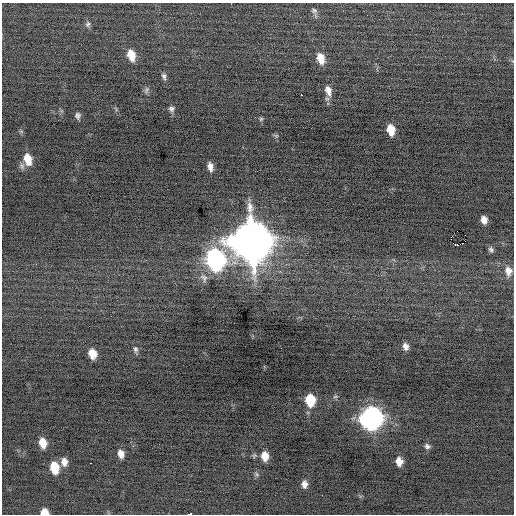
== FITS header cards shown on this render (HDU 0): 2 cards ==
NAXIS1  =                  512 / Axis length
NAXIS2  =                  512 / Axis length

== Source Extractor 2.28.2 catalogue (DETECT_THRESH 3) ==
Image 512 x 512 px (HDU 0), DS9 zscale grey, 1 PNG px = 1 image px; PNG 516 x 516 px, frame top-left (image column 1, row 512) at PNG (2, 3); no overlay
Background -0.145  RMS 0.68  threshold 2.04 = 3 sigma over >= 5 px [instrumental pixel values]
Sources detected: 41; all 41 listed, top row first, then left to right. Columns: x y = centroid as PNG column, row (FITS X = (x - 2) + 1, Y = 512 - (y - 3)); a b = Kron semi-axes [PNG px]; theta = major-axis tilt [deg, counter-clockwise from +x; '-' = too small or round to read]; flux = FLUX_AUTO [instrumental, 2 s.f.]
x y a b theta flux
231 3 2 2 - 74
314 10 8 7 - 130
88 24 8 6 77 130
131 55 12 7 -73 690
321 58 12 7 -71 570
164 76 8 5 -75 130
146 90 9 6 70 120
328 91 13 8 -75 330
301 95 2 2 - 250
171 109 7 6 - 130
78 115 7 6 - 130
261 119 5 4 - 62
391 130 9 6 -78 690
276 136 6 5 - 68
28 159 12 8 -75 710
22 166 10 6 -67 150
210 167 8 5 -79 260
484 220 7 5 -74 310
465 235 2 2 - 780
451 237 3 2 - 1800
251 241 16 14 -75 170000
458 245 4 2 - 10000
491 249 8 6 -64 130
215 259 13 10 -75 15000
508 271 13 10 -80 410
204 278 13 9 -55 250
406 346 8 6 -67 230
136 349 9 6 -84 140
92 354 9 7 -71 520
310 400 9 7 -83 1700
372 418 11 11 - 23000
43 443 10 7 -76 620
427 446 7 6 - 130
121 454 8 5 -76 330
265 456 9 7 -82 540
399 461 8 6 -75 430
64 462 10 7 -86 320
54 468 10 7 -81 1200
304 484 9 6 -88 250
44 512 7 5 -7 590
190 514 3 2 - 1200
At the frame edge (FLAGS 8, measured only in part): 3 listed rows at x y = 231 3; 44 512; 190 514